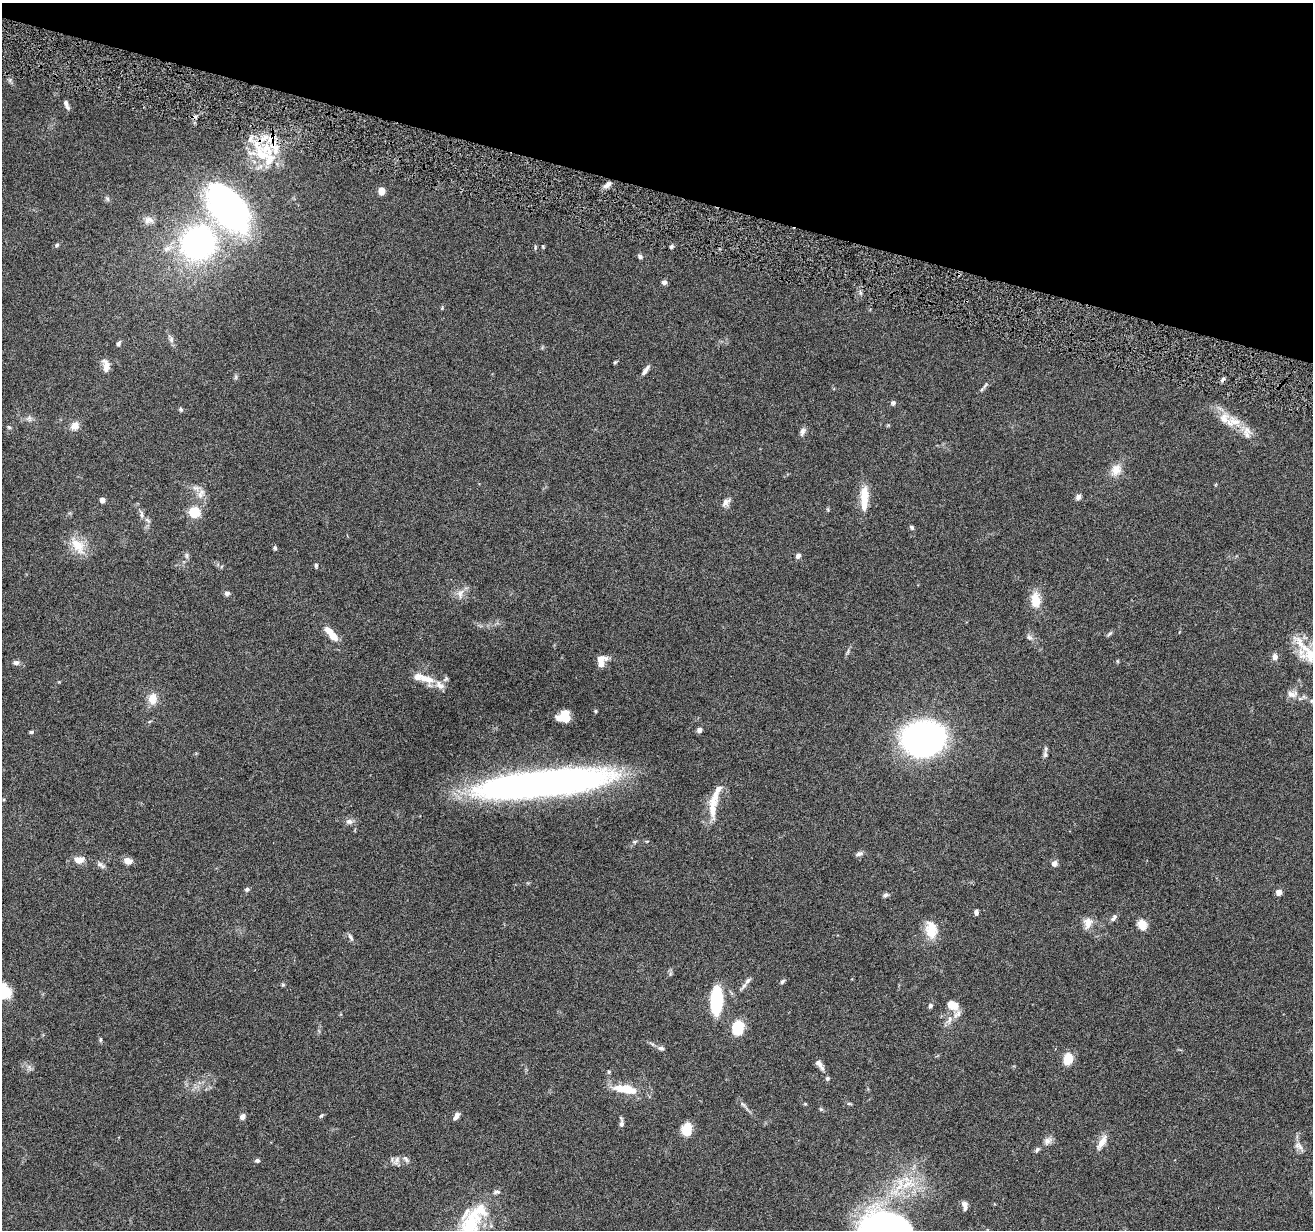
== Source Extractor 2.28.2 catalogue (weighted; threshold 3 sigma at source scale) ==
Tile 2 of 4 x 4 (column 2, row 1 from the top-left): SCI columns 1313-2623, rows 3941-5168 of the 5244 x 5296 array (HDU 1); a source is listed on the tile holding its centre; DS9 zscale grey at full resolution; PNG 1315 x 1232 px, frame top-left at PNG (2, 3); no overlay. Shown black and unused: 15% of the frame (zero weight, under 4 of 8 exposures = <1% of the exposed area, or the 3 px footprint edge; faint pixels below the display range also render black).
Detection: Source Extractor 2.28.2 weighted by HDU 2 'WHT'; one run over the whole footprint, this tile lists its part. Background 0.0779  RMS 0.0044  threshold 0.0181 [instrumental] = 3 sigma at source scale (4.09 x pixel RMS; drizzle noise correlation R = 1.36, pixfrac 0.8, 0.05/0.05 arcsec/px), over >= 5 px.
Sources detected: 129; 1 inside a brighter object's white glare — not listed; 17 inside a brighter listed object's ellipse — not listed separately; the other 111 listed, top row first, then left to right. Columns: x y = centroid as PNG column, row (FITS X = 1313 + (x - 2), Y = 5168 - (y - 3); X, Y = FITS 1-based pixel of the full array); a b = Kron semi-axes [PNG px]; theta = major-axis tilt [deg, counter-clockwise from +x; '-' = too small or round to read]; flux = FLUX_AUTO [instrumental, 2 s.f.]
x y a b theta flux
66 105 12 5 -68 1.4
267 149 28 17 -42 17
608 184 11 5 39 1.9
381 191 6 5 - 4.4
107 199 7 4 -70 0.76
227 208 56 31 -51 110
148 220 13 9 1 2.4
198 243 21 20 - 130
57 245 5 5 - 0.72
543 246 5 3 - 0.42
535 247 6 4 72 0.48
671 247 5 4 - 0.66
640 256 6 5 - 1
664 282 6 5 - 1.3
171 339 8 6 90 1.2
119 343 7 4 57 0.87
615 362 5 4 - 0.49
106 366 15 7 -83 3.1
645 370 13 5 56 1.8
236 377 7 4 71 0.66
985 385 10 3 51 0.75
893 403 6 6 - 0.9
181 409 6 5 - 0.66
29 418 9 5 -84 1.1
1233 422 21 14 9 6.3
75 426 11 9 42 3
9 427 6 4 -43 0.62
802 431 11 6 74 1.4
1116 470 13 11 69 4.6
201 494 14 7 65 2.7
864 495 26 11 87 7
1078 497 7 6 - 1.3
102 500 4 4 - 3.5
726 502 12 7 46 1.9
194 512 11 10 - 8.8
141 515 8 5 85 1
912 527 6 5 - 0.77
78 546 25 15 -52 8
275 548 6 5 - 0.61
187 556 9 4 -89 0.93
798 556 7 5 46 1.3
316 565 6 4 77 0.58
227 593 6 6 - 1.3
460 594 15 7 82 2.6
1035 600 20 12 -88 6.8
1110 633 9 4 45 0.73
333 636 10 7 -44 4.1
1029 637 8 6 -16 1.1
1310 654 29 20 -48 11
1275 657 9 7 88 1.6
601 661 15 8 -88 3.8
16 662 8 6 -1 1.2
427 679 22 9 -14 6.2
1292 694 16 9 2 3.1
152 699 14 11 82 4.7
595 711 5 4 - 0.45
566 718 8 7 - 6.2
699 730 5 5 - 1.6
31 732 5 3 - 0.65
923 739 26 21 7 200
1045 755 7 6 - 1
542 783 120 22 6 240
712 809 28 10 -89 6.4
349 822 10 7 -14 1.6
634 842 6 5 - 0.7
859 854 10 6 21 1.2
79 860 13 9 7 3.6
128 861 9 7 -20 3
1054 863 8 6 62 1.5
101 865 14 5 -34 1.4
247 889 6 5 - 0.85
1279 892 5 5 - 2.6
885 895 7 5 31 0.92
976 912 6 5 - 1.1
1114 917 11 5 51 1.3
1088 923 14 10 80 3.7
1142 925 12 9 -65 4.1
931 930 22 14 -81 7.5
351 937 11 4 -57 1.1
748 981 11 5 49 1.6
782 981 7 4 49 0.76
283 985 6 4 -18 0.49
716 1000 25 10 87 30
953 1005 12 9 -19 5.1
930 1006 6 5 - 0.81
949 1020 11 5 78 1.7
738 1027 14 10 76 12
100 1039 7 3 82 0.56
661 1048 9 6 -16 1.1
1068 1059 10 7 68 9.6
818 1063 11 8 -43 1.9
609 1072 5 4 - 0.56
827 1078 5 5 - 0.75
625 1089 27 9 -10 11
743 1104 9 3 -45 0.89
321 1116 6 4 52 0.58
456 1116 8 5 62 2.2
242 1117 7 5 48 1.6
621 1123 10 5 -90 1.4
687 1129 13 10 79 7.1
1047 1141 11 8 39 2
1102 1142 18 7 60 3.9
1297 1145 10 7 69 1.9
1037 1149 7 5 50 0.83
406 1159 11 5 -56 1.1
257 1160 6 5 - 0.89
396 1160 13 6 66 1.6
900 1185 23 10 74 7.6
496 1192 11 5 11 1.1
965 1204 8 8 - 1.6
469 1226 41 26 86 26
Overlapping masked pixels (flux is a lower limit): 2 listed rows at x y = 267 149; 227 208
Isophote crosses this tile's border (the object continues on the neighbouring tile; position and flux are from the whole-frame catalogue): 2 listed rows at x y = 1310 654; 469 1226